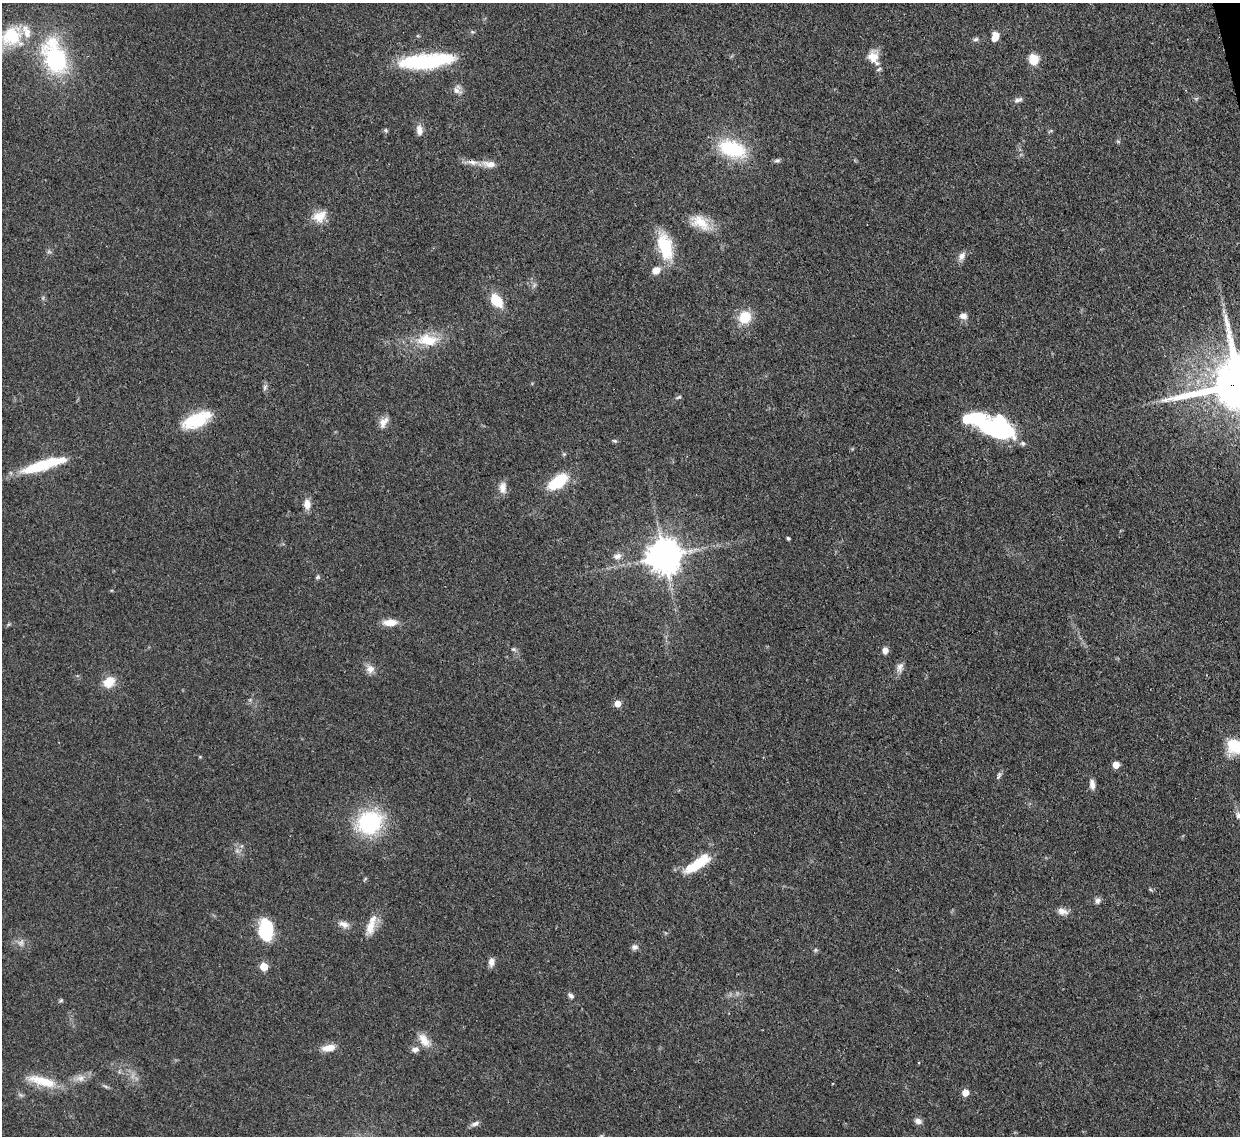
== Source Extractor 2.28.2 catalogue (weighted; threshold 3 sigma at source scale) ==
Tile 10 of 4 x 4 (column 2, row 3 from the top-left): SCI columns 1315-2552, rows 1353-2486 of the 5102 x 5088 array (HDU 1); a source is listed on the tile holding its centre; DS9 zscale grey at full resolution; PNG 1242 x 1138 px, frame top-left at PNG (2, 3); no overlay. Shown black and unused: <1% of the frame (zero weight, under 3 of 4 exposures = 9% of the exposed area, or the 3 px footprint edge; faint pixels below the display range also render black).
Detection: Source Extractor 2.28.2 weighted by HDU 2 'WHT'; one run over the whole footprint, this tile lists its part. Background 0.115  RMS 0.0049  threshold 0.022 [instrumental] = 3 sigma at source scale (4.5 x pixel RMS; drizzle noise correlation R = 1.50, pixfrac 1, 0.05/0.05 arcsec/px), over >= 5 px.
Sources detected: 91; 2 too faint to see at this stretch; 3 inside a brighter object's white glare — not listed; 6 inside a brighter listed object's ellipse — not listed separately; the other 80 listed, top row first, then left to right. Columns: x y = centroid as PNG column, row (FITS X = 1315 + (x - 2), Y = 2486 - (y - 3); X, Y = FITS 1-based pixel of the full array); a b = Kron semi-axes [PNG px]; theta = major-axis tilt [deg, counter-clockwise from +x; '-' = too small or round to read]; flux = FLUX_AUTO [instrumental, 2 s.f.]
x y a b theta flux
11 36 28 23 32 23
995 36 8 5 71 9.7
976 39 8 5 17 1.1
873 57 17 12 -65 7.8
55 58 37 22 -69 56
1033 59 9 8 - 10
425 61 55 14 6 49
457 90 13 11 -85 3
1196 99 7 4 20 0.77
1018 100 12 5 20 1.7
386 130 6 5 - 0.75
419 130 13 8 -81 3.5
1118 141 6 4 -1 0.65
732 149 34 19 -19 30
777 160 9 6 7 1.1
489 164 19 9 -8 4.5
319 216 19 13 29 7.5
700 223 27 15 -33 11
665 247 32 15 -74 22
962 256 12 8 57 2.7
656 270 9 7 31 4.5
534 285 8 4 54 1
496 300 15 9 -51 13
1224 311 7 4 -90 1.2
963 316 10 8 8 2.5
745 317 13 12 - 13
427 340 29 15 -2 15
1239 384 20 16 11 4500
265 387 7 4 72 1.1
678 397 9 4 24 0.87
196 421 27 15 22 23
383 422 14 9 57 3.7
1000 430 29 16 -19 80
614 441 7 4 -19 0.76
564 454 5 5 - 0.63
40 466 40 11 17 25
558 482 22 11 34 20
503 488 15 9 -88 4
307 504 11 8 -89 4.3
788 538 3 3 - 0.92
617 556 10 7 8 2.5
664 556 10 10 - 1100
317 577 7 5 22 0.81
390 622 17 8 1 5.9
514 649 7 5 -19 1
885 650 7 6 - 3
900 667 15 8 73 2.8
370 669 12 10 26 3.4
109 682 13 11 39 8.4
617 703 5 5 - 6.7
1235 746 21 18 -1 15
200 757 5 3 - 0.46
1116 765 5 5 - 7.6
999 775 11 5 75 1.2
1092 784 12 6 -83 3.1
1239 815 8 7 - 1.9
369 822 22 19 29 53
696 864 33 10 34 18
365 879 7 3 38 0.6
1098 901 8 7 - 1.7
1062 911 14 8 -16 3.4
344 924 14 8 -18 3.3
370 927 22 12 73 7.2
266 930 20 13 85 29
21 942 11 6 72 2
635 947 8 7 - 1.8
815 950 6 4 -90 0.77
491 962 11 7 84 2.7
263 966 5 5 - 15
571 996 9 5 -44 1.5
61 1000 5 5 - 0.74
424 1040 21 11 -54 6.1
328 1048 16 8 10 5.7
415 1050 11 7 4 2.3
919 1063 3 3 - 0.57
80 1078 10 9 - 3.2
42 1081 38 11 -15 15
965 1092 5 5 - 7.8
918 1121 9 7 -21 2.3
475 1124 11 6 22 2
Overlapping masked pixels (flux is a lower limit): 1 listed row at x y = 1239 384
Isophote crosses this tile's border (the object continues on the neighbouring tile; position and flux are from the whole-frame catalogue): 5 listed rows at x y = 11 36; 55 58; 1239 384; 1235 746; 1239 815